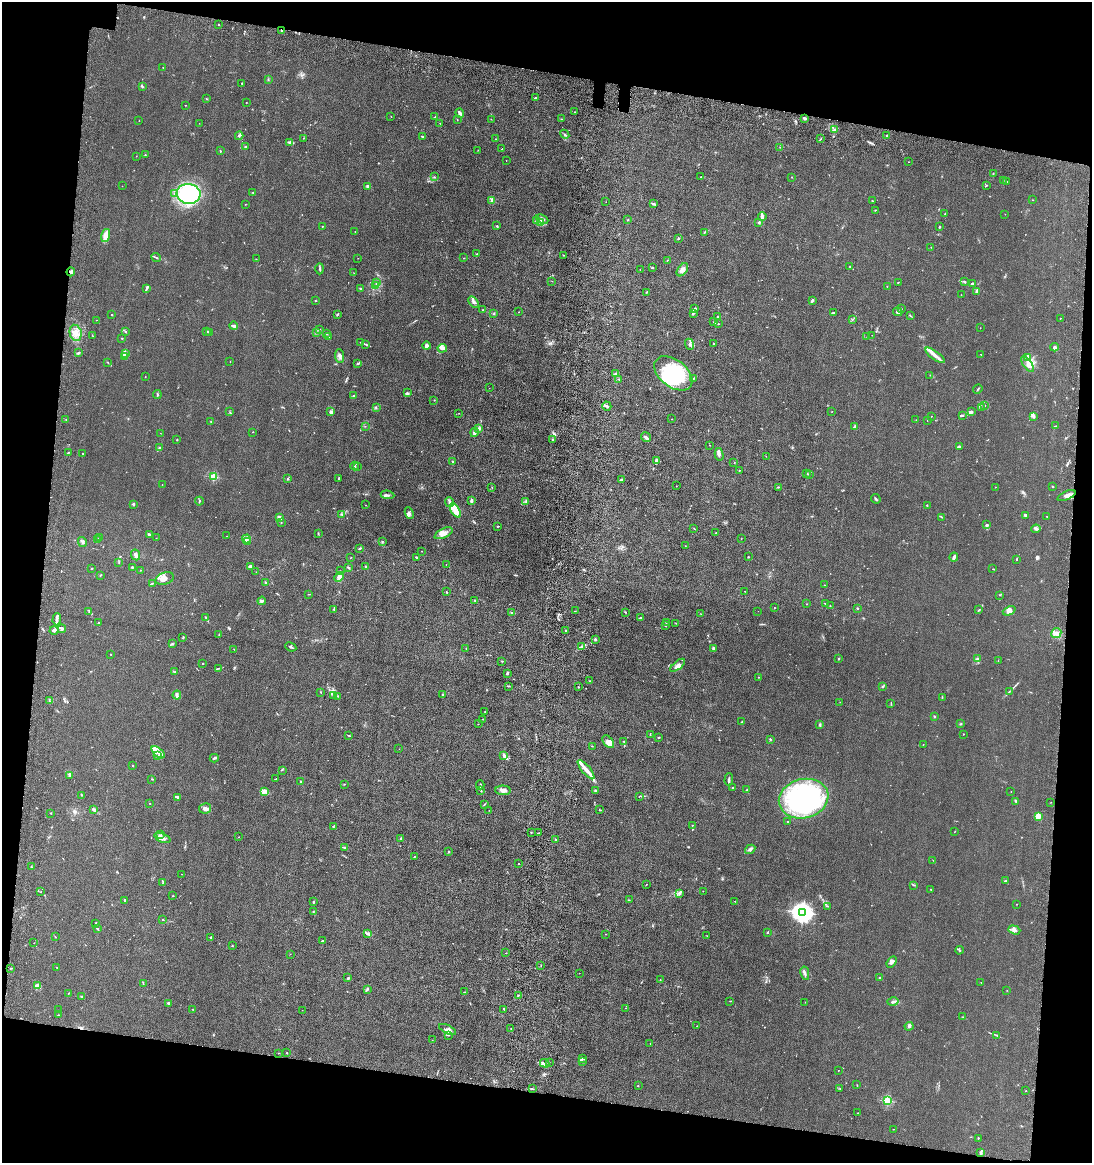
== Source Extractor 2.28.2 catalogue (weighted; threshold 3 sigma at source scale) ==
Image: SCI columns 179-4537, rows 132-4774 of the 4861 x 4803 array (HDU 1 of 3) = the unmasked area's bounding box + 8 px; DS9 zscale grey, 4 x 4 block average (1 PNG px = mean of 4 x 4 image px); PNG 1094 x 1165 px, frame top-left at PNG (2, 2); each listed source drawn as its Kron ellipse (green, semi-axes under 4 px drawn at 4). Shown black and unused: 18% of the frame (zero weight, under 6 of 12 exposures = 7% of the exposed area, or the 3 px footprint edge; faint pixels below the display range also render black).
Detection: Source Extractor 2.28.2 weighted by HDU 2 'WHT'. Background 0.0142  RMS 0.0034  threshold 0.0141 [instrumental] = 3 sigma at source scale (4.09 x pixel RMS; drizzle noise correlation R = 1.36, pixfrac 0.8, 0.05/0.05 arcsec/px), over >= 5 px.
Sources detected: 612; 1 too faint to see at this stretch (4 x 4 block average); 4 inside a brighter object's white glare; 3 cosmic-ray / hot-pixel residue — neither listed nor drawn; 21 coinciding with a brighter row at this scale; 55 inside a brighter listed object's ellipse — not listed separately; of the other 528, all 500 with FLUX_AUTO >= 0.34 (the completeness limit of this list) listed and drawn (28 fainter detections not listed), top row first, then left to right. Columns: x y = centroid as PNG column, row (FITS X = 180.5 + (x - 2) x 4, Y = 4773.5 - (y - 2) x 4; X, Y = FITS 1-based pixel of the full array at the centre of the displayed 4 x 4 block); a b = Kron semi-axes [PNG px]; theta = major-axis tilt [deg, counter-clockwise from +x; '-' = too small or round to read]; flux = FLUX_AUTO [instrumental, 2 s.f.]
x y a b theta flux
219 24 2 2 - 0.93
281 30 2 2 - 6
163 67 2 2 - 0.65
268 79 2 2 - 0.96
242 83 2 2 - 1.2
142 87 2 2 - 1.7
535 98 2 2 - 0.98
206 99 2 2 - 0.69
246 102 2 2 - 0.53
185 105 3 2 - 0.55
575 112 2 2 - 0.92
460 113 5 2 - 5.4
391 116 2 2 - 0.47
435 117 2 2 - 1.8
804 118 3 2 - 3.8
457 119 2 2 - 0.48
491 119 2 2 - 0.49
561 119 2 2 - 1
139 120 2 2 - 0.49
199 123 2 2 - 0.37
440 123 2 2 - 0.45
834 129 3 2 - 2.2
565 134 5 2 - 2
887 135 2 2 - 1.3
239 136 4 3 - 2.7
422 137 3 2 - 1.7
303 138 2 2 - 0.53
496 139 3 2 - 0.85
820 139 2 2 - 1
289 142 2 2 - 1.7
245 147 2 2 - 7.1
780 147 2 2 - 0.45
502 149 2 2 - 1.8
478 150 2 2 - 0.44
220 151 3 2 - 1.3
145 155 2 2 - 1.5
136 156 2 2 - 0.58
506 161 2 2 - 0.37
908 162 2 2 - 0.44
993 173 2 2 - 1.6
434 177 2 2 - 0.86
701 177 2 2 - 0.64
792 177 2 2 - 0.52
1003 181 2 2 - 0.63
1007 181 2 2 - 0.89
986 185 2 2 - 0.97
122 186 2 2 - 0.37
367 186 2 2 - 15
253 193 2 2 - 0.63
175 194 2 2 - 1.4
189 194 12 10 -7 130
1033 200 2 2 - 0.59
492 201 4 2 - 2.8
872 201 2 2 - 1.1
606 202 2 2 - 0.36
245 204 2 2 - 0.47
653 204 3 2 - 3.1
875 210 3 2 - 0.88
945 214 2 2 - 0.98
1005 214 2 2 - 0.45
762 217 4 3 - 3.8
542 219 6 2 -25 3.4
628 220 2 2 - 0.91
536 221 3 2 - 1.3
540 222 3 2 - 1.9
759 222 3 2 - 2
322 226 2 2 - 1.2
497 226 3 2 - 1.3
939 227 2 2 - 2.2
355 231 2 2 - 0.73
705 232 3 2 - 1.6
106 235 7 3 73 17
678 238 2 2 - 2.2
931 247 2 2 - 0.63
477 254 3 2 - 1.4
563 255 2 2 - 0.6
156 257 5 2 - 2.1
358 258 2 2 - 0.4
464 258 2 2 - 0.84
256 259 2 2 - 0.53
667 260 2 2 - 0.89
850 266 2 2 - 1.1
652 268 2 2 - 1.2
320 269 5 2 - 2.4
640 270 2 2 - 0.35
682 270 7 4 54 7.9
71 272 4 3 - 3.9
354 273 2 2 - 0.48
552 281 2 2 - 0.63
964 281 2 2 - 1.8
898 282 2 2 - 1
376 283 3 2 - 1.2
972 283 2 2 - 3.9
376 286 2 2 - 0.58
887 286 2 2 - 1.5
146 288 4 2 - 2.7
361 289 2 2 - 1.4
977 291 3 2 - 6.2
646 292 2 2 - 0.75
961 295 2 2 - 0.52
315 300 2 2 - 0.84
812 300 3 2 - 3.9
474 302 6 3 -58 5
695 308 3 2 - 2.5
901 309 3 2 - 1.3
483 310 2 2 - 0.6
518 312 2 2 - 0.42
898 312 5 3 - 4.5
833 313 2 2 - 3.8
337 314 3 2 - 1.4
494 314 3 2 - 1
693 314 2 2 - 1.2
112 315 2 2 - 1.1
911 316 3 2 - 1.3
718 317 2 2 - 1.9
1060 318 2 2 - 1.3
853 319 3 2 - 1.3
96 320 2 2 - 0.51
713 322 2 2 - 0.79
718 324 2 2 - 0.95
234 326 4 3 - 2.9
980 328 2 2 - 0.46
319 330 3 2 - 1.4
206 331 2 2 - 1.1
126 332 2 2 - 1
209 332 2 2 - 1.5
317 332 2 2 - 0.48
76 333 8 6 -78 15
327 334 2 2 - 1.1
92 335 3 2 - 0.66
872 335 2 2 - 0.36
328 337 3 2 - 1.1
867 337 2 2 - 0.46
122 338 2 2 - 1.6
360 342 2 2 - 0.67
365 344 2 2 - 1.4
690 344 6 3 -68 5.1
714 344 2 2 - 3.2
427 346 4 3 - 6.3
1054 347 4 2 - 4.1
442 348 4 3 - 9
78 353 2 2 - 1.5
125 354 2 2 - 1.2
935 355 12 3 -36 11
981 355 3 2 - 0.75
124 356 2 2 - 0.55
340 356 7 3 -84 5.6
1027 357 3 2 - 1.7
230 361 2 2 - 0.56
108 362 2 2 - 0.58
358 363 4 2 - 2.4
1027 364 9 3 -54 6.7
673 373 22 13 -38 120
616 374 4 2 - 3.3
930 375 2 2 - 0.63
145 377 2 2 - 0.45
694 378 4 2 - 1.5
619 379 2 2 - 0.51
489 388 2 2 - 0.41
978 389 5 2 - 1.8
407 393 4 2 - 2.4
157 394 4 2 - 2.3
354 396 3 2 - 1.9
434 400 2 2 - 1.2
985 405 2 2 - 0.36
607 406 4 2 - 2.8
981 407 2 2 - 0.69
376 408 2 2 - 1.3
230 412 2 2 - 0.71
331 412 4 3 - 3
832 412 2 2 - 0.41
972 412 3 3 - 2.8
459 413 2 2 - 0.39
962 415 4 2 - 2.4
931 416 2 2 - 0.49
1033 416 3 2 - 2.6
671 419 2 2 - 0.48
66 420 2 2 - 1
916 420 2 2 - 0.38
927 420 2 2 - 0.61
211 422 2 2 - 0.44
365 426 2 2 - 0.56
1056 426 2 2 - 0.8
855 427 4 3 - 3.3
478 429 3 3 - 2.8
253 432 2 2 - 0.44
474 432 5 3 - 4.6
160 433 2 2 - 0.37
646 437 5 3 - 4.4
177 439 2 2 - 0.81
552 440 3 2 - 1.5
710 445 2 2 - 0.5
959 446 3 2 - 3.6
160 448 3 2 - 1.3
68 452 3 2 - 0.95
83 453 2 2 - 0.81
719 454 6 3 -77 4
766 456 2 2 - 0.5
657 460 4 3 - 3.5
453 462 4 2 - 2.2
734 463 2 2 - 0.37
355 466 4 2 - 2.8
357 467 2 2 - 0.43
739 470 2 2 - 0.62
807 473 2 2 - 0.52
809 474 2 2 - 0.72
213 476 2 2 - 110
288 479 3 2 - 1.5
339 479 4 2 - 2.3
622 479 3 2 - 2.9
162 484 2 2 - 0.54
676 486 2 2 - 0.43
1052 486 2 2 - 1.2
492 487 2 2 - 0.49
778 487 2 2 - 0.82
996 487 2 2 - 0.46
387 495 7 2 -7 2.9
1067 496 10 4 24 7.4
876 499 5 2 - 2.1
471 500 3 2 - 5.6
199 501 4 2 - 1.6
526 501 2 2 - 1.5
450 502 5 3 - 4.1
133 504 2 2 - 3.3
366 505 2 2 - 0.45
927 506 3 2 - 0.91
455 510 8 3 -59 25
409 513 6 2 -65 3.4
342 514 3 2 - 1.8
1026 515 3 2 - 5.5
1047 516 2 2 - 0.86
942 517 2 2 - 0.99
279 518 3 2 - 11
281 523 2 2 - 0.67
987 525 3 3 - 2.9
498 526 2 2 - 0.86
694 528 2 2 - 0.63
1036 529 5 2 - 2.7
318 533 3 2 - 1.3
444 533 10 4 26 12
716 533 2 2 - 0.79
149 534 4 2 - 3.3
226 536 2 2 - 0.56
99 537 2 2 - 1.2
156 538 2 2 - 0.51
741 538 2 2 - 0.37
246 539 4 2 - 2.9
98 540 3 2 - 0.83
248 541 2 2 - 0.94
382 541 3 2 - 0.96
82 542 5 2 - 2.7
685 546 2 2 - 0.4
360 548 3 2 - 2.1
421 551 2 2 - 0.45
135 555 5 2 - 6.8
351 557 2 2 - 0.46
416 557 3 2 - 1.7
748 557 2 2 - 1.4
954 557 4 2 - 5.1
1017 559 3 2 - 1.2
119 563 2 2 - 0.92
446 564 2 2 - 0.38
132 567 3 2 - 3.1
250 567 3 2 - 8
365 567 3 2 - 1.3
91 568 3 2 - 0.93
348 568 2 2 - 1.8
993 569 2 2 - 0.6
141 570 2 2 - 0.56
340 571 2 2 - 0.7
256 572 2 2 - 0.36
100 575 3 2 - 1.2
339 577 6 3 43 6.9
165 578 9 6 19 11
153 583 3 2 - 1.4
265 583 2 2 - 1.8
825 585 2 2 - 1.2
745 591 2 2 - 0.55
446 592 3 2 - 1
309 594 2 2 - 0.71
1000 595 2 2 - 0.81
262 601 4 3 - 3.7
475 601 2 2 - 0.81
825 603 2 2 - 1.5
807 604 2 2 - 0.66
830 606 2 2 - 0.77
774 608 2 2 - 0.64
857 608 2 2 - 1.8
334 609 3 2 - 1.4
979 610 2 2 - 1.4
89 611 3 2 - 0.93
575 611 2 2 - 0.64
758 611 2 2 - 0.39
1009 611 6 4 22 6.4
625 612 3 2 - 1
512 613 3 2 - 2.8
701 614 2 2 - 0.52
206 617 3 2 - 1.1
640 618 3 2 - 1.9
57 619 6 2 88 5.1
666 622 2 2 - 0.93
99 623 3 2 - 2.1
676 623 2 2 - 0.5
665 626 2 2 - 1.5
62 629 4 3 - 4.3
54 630 4 3 - 6.4
565 630 2 2 - 0.76
1056 633 5 5 - 10
219 634 2 2 - 0.81
182 638 2 2 - 0.72
595 639 3 2 - 2.4
172 644 4 2 - 2.1
291 647 5 2 - 2.8
581 647 3 3 - 3.5
713 648 4 2 - 3.6
234 649 2 2 - 0.72
466 649 2 2 - 0.45
111 654 2 2 - 0.62
978 658 2 2 - 1.1
839 659 2 2 - 1.3
998 660 2 2 - 0.39
502 661 2 2 - 1.5
203 663 2 2 - 1.5
678 665 9 3 39 6.8
218 668 3 2 - 1.2
175 672 3 2 - 1.9
507 673 3 2 - 2.9
758 677 2 2 - 0.68
590 681 2 2 - 0.54
508 686 3 2 - 1.2
883 686 3 2 - 1.8
579 687 2 2 - 0.63
321 692 2 2 - 0.83
1009 692 2 2 - 0.56
443 694 2 2 - 0.93
177 695 4 3 - 4.1
334 696 3 2 - 2.2
338 696 2 2 - 0.84
942 697 4 2 - 1.2
49 701 2 2 - 0.96
840 702 2 2 - 0.47
891 704 3 2 - 0.93
485 711 2 2 - 0.65
934 716 2 2 - 1.5
483 719 2 2 - 0.73
742 722 3 2 - 2.1
478 724 2 2 - 0.54
960 724 2 2 - 1.1
820 725 3 2 - 2.1
650 734 2 2 - 0.78
963 734 2 2 - 0.87
349 735 3 2 - 1.2
659 737 2 2 - 1.5
770 739 2 2 - 1.6
624 741 2 2 - 1.1
608 742 7 4 -50 11
923 745 2 2 - 0.74
592 746 2 2 - 0.76
399 749 2 2 - 0.37
158 752 8 2 -41 7.5
158 756 2 2 - 1.3
504 756 3 3 - 2.1
214 758 4 2 - 2.6
133 765 2 2 - 0.82
282 770 2 2 - 0.54
586 770 12 3 -51 15
70 775 3 3 - 2.8
152 779 3 2 - 1
276 779 3 2 - 0.59
729 780 6 2 88 3.1
301 781 2 2 - 1.1
344 784 2 2 - 0.55
480 785 4 2 - 1.8
732 787 2 2 - 1.2
503 790 8 4 -1 8
747 790 3 2 - 1.7
481 791 2 2 - 1.1
595 791 2 2 - 3.4
1011 791 2 2 - 0.83
264 792 4 2 - 3.9
82 795 2 2 - 1
639 796 2 2 - 0.8
178 797 3 2 - 2.3
804 799 25 19 14 340
1016 801 3 2 - 1.8
1051 802 2 2 - 0.53
149 803 2 2 - 0.47
484 804 2 2 - 0.66
205 808 6 5 - 6.7
93 809 4 2 - 3
489 810 2 2 - 0.37
600 810 3 2 - 1.2
51 813 2 2 - 1.5
1038 816 4 3 - 17
787 821 2 2 - 0.75
692 825 2 2 - 0.65
333 827 2 2 - 0.82
531 832 2 2 - 0.85
954 832 2 2 - 0.49
538 833 2 2 - 1.3
161 834 2 2 - 0.88
239 837 2 2 - 0.75
162 838 8 2 -21 5.7
400 839 3 2 - 0.99
556 840 3 2 - 1.2
344 847 2 2 - 2
750 849 5 3 - 6
449 851 2 2 - 1
414 856 2 2 - 0.88
933 860 2 2 - 0.58
519 864 2 2 - 0.88
31 867 2 2 - 2.1
182 874 2 2 - 0.36
1005 881 3 2 - 1.4
163 883 2 2 - 0.59
647 884 2 2 - 0.56
914 885 2 2 - 1.3
931 889 2 2 - 1.2
703 891 2 2 - 0.42
40 892 2 2 - 0.74
679 893 3 2 - 2.2
173 896 2 2 - 0.71
125 900 2 2 - 2.3
629 900 3 2 - 0.88
735 901 2 2 - 0.41
313 902 3 2 - 1.6
1017 904 2 2 - 0.53
827 906 3 2 - 0.87
313 912 3 2 - 1.1
803 912 4 3 - 1400
163 919 2 2 - 1.1
96 923 2 2 - 1.5
97 929 2 2 - 1.6
1014 930 6 4 -18 4.9
767 933 2 2 - 1
367 934 4 3 - 3.4
605 934 2 2 - 0.45
707 936 2 2 - 0.34
55 937 2 2 - 0.75
211 938 3 2 - 2
322 941 2 2 - 1.4
34 943 2 2 - 0.46
232 945 2 2 - 0.61
960 950 4 2 - 1.8
506 953 2 2 - 0.56
290 954 2 2 - 0.44
891 962 6 3 56 5.7
541 966 2 2 - 0.51
57 967 2 2 - 0.67
10 968 2 2 - 0.7
579 973 2 2 - 0.34
805 973 7 3 -80 4.4
879 977 2 2 - 1
348 978 3 2 - 2.1
660 980 2 2 - 1.3
981 982 2 2 - 0.34
143 984 3 2 - 1
37 986 4 3 - 11
367 990 2 2 - 0.95
1007 990 2 2 - 0.38
464 992 3 2 - 0.9
69 993 3 2 - 1.2
518 995 2 2 - 0.79
82 997 4 2 - 1.9
730 1001 2 2 - 0.55
805 1002 2 2 - 0.41
893 1002 5 2 - 4.3
168 1003 2 2 - 11
625 1008 2 2 - 0.43
192 1009 2 2 - 0.46
504 1009 2 2 - 0.93
58 1010 2 2 - 0.38
302 1010 2 2 - 0.35
58 1015 2 2 - 1.2
963 1017 2 2 - 0.86
697 1026 2 2 - 0.43
909 1026 4 3 - 2.6
511 1028 2 2 - 0.88
448 1029 9 3 -27 8.9
448 1035 2 2 - 1.1
997 1035 2 2 - 0.84
432 1040 2 2 - 0.43
650 1043 2 2 - 0.49
279 1053 2 2 - 0.78
287 1053 2 2 - 0.75
582 1058 3 2 - 1.1
582 1061 3 2 - 0.9
545 1063 5 2 - 3
549 1063 2 2 - 0.76
838 1070 2 2 - 0.45
857 1085 2 2 - 0.54
638 1086 2 2 - 0.65
533 1089 3 2 - 1.1
840 1089 2 2 - 0.58
1026 1091 2 2 - 0.51
887 1101 2 2 - 140
858 1113 2 2 - 0.52
893 1129 2 2 - 0.62
978 1138 2 2 - 0.8
981 1153 3 2 - 4.7
Overlapping masked pixels (flux is a lower limit): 2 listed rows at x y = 281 30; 71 272
Diffuse or blended objects may show on this block-average render without a row.